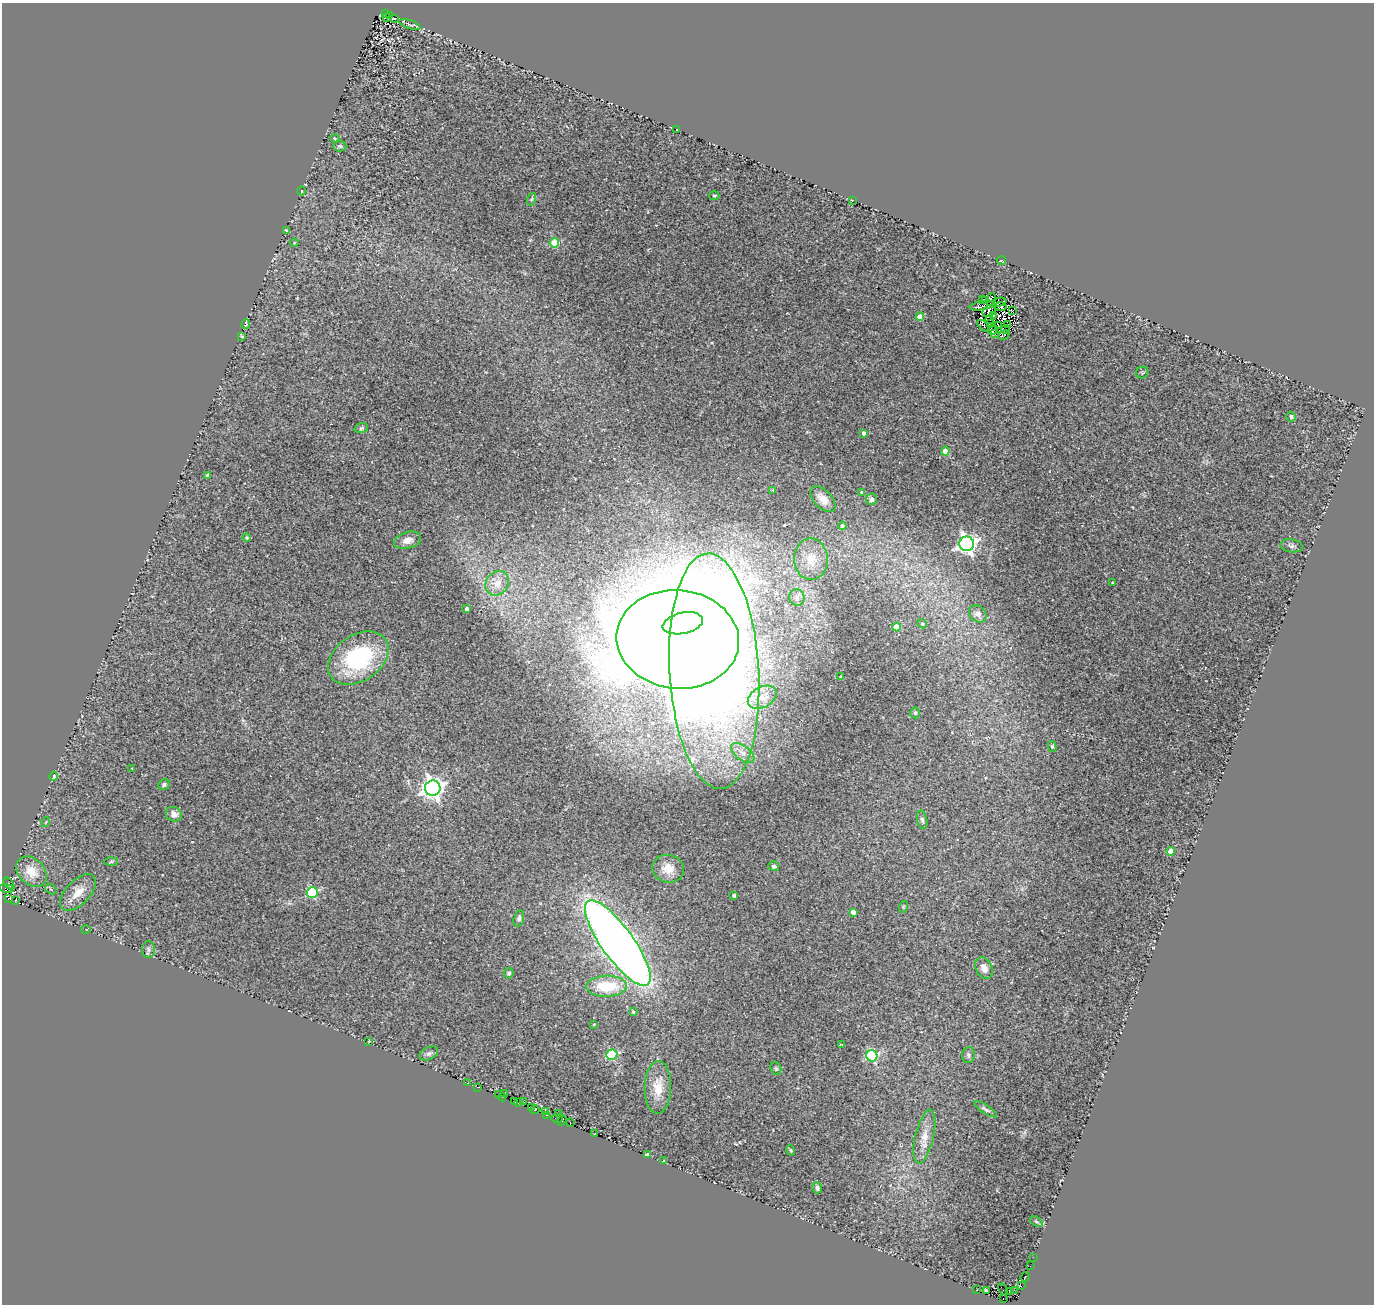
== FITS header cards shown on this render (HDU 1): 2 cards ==
NAXIS1  =                 1372
NAXIS2  =                 1302

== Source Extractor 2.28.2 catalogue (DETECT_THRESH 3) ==
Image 1372 x 1302 px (HDU 1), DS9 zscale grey, 1 PNG px = 1 image px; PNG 1376 x 1306 px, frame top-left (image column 1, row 1302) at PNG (2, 3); each listed source drawn as its Kron ellipse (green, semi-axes under 4 px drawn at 4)
Background 0.015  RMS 0.015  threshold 0.0455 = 3 sigma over >= 5 px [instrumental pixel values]
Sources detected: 156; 14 with non-positive FLUX_AUTO (blend fragments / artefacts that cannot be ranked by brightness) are neither listed nor drawn; the other 142 listed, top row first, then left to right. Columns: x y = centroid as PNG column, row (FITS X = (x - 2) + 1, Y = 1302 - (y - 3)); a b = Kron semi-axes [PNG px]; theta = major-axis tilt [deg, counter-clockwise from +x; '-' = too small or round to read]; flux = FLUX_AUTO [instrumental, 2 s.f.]
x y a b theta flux
385 14 4 3 - 89
390 15 3 2 - 6.6
386 18 3 2 - 6.9
394 18 3 2 - 0.85
410 24 11 2 -17 1.5
677 130 3 2 - 0.96
335 139 5 3 - 0.82
340 146 6 5 - 1.8
301 191 4 3 - 0.73
714 196 5 4 - 1.3
532 199 6 4 70 1.6
852 200 2 2 - 0.63
287 230 4 3 - 1.2
294 243 4 3 - 0.88
555 243 4 4 - 44
1001 261 4 2 - 0.91
991 297 4 2 - 2.3
982 299 4 3 - 1.4
985 301 3 2 - 2.3
1000 302 7 2 15 0.26
982 306 12 4 9 2.9
1000 307 6 3 4 1.1
1013 310 3 2 - 4.2
989 311 7 5 35 4.7
994 316 4 4 - 1.1
920 317 4 4 - 15
989 319 2 2 - 0.15
246 324 5 3 - 2
990 324 4 2 - 0.013
1008 324 2 2 - 0.57
998 325 3 2 - 0.84
984 326 7 2 -43 0.99
1005 329 4 2 - 3.4
993 330 5 5 - 3.6
995 333 3 3 - 1.6
1004 335 6 3 27 2.3
242 336 4 3 - 1.2
1142 372 6 5 - 1.4
1291 417 5 4 - 2.1
361 428 7 5 19 1.7
863 433 4 3 - 3.8
945 451 4 4 - 17
208 476 4 4 - 6.5
773 490 3 3 - 0.92
862 492 3 3 - 2.8
823 499 15 9 -47 10
871 499 6 5 - 2.9
842 526 4 4 - 3.1
247 537 4 4 - 1.6
408 540 14 8 16 9.1
967 544 7 7 - 530
1292 546 11 6 -8 3
811 559 21 16 -88 19
1113 582 3 2 - 1.1
497 583 13 11 49 14
797 598 8 7 - 3.8
467 609 4 3 - 3.9
978 614 9 7 -44 6.8
683 623 20 10 12 1100
922 624 5 4 - 1.7
897 627 4 4 - 20
678 639 61 49 -5 6900
358 658 33 23 35 110
714 671 118 45 -87 3200
841 677 3 2 - 0.82
762 697 15 10 28 19
915 713 5 5 - 2
1052 746 5 4 - 1.5
743 753 13 7 -37 7.4
132 768 3 2 - 0.7
54 776 4 3 - 8.9
164 784 6 5 - 2.9
433 788 7 7 - 720
174 814 8 7 - 6.1
922 820 9 5 -78 2.5
46 822 5 3 - 0.73
1171 851 4 4 - 21
111 862 6 4 3 1.4
774 866 5 5 - 2.7
668 869 16 13 -14 17
31 872 17 12 -44 19
9 883 7 2 -49 5
7 888 7 2 -10 20
51 889 6 4 -31 1.7
78 892 22 12 46 16
312 892 5 5 - 80
734 895 4 3 - 2.6
9 899 4 2 - 3.2
15 901 3 2 - 6.2
903 907 6 3 72 1.2
853 912 4 4 - 7.4
519 918 8 5 76 2.5
86 929 5 3 - 0.89
618 943 51 16 -54 1300
149 950 8 6 89 2.7
984 968 11 8 -64 6.8
509 973 5 5 - 2.3
606 986 20 10 1 42
633 1012 4 3 - 1.3
594 1024 4 3 - 0.95
369 1041 3 2 - 0.69
841 1044 4 2 - 0.7
429 1053 10 6 27 3.4
612 1055 5 5 - 80
968 1055 8 6 83 2.7
872 1056 6 5 - 110
776 1068 7 5 -69 1.9
467 1083 3 2 - 1.4
477 1087 3 2 - 1.4
658 1087 26 13 89 22
505 1094 3 2 - 2.8
499 1095 4 2 - 13
502 1097 4 2 - 3
514 1102 3 2 - 6.8
524 1102 2 2 - 0.64
519 1103 3 2 - 3.2
531 1108 3 2 - 2.6
985 1109 13 4 -33 2.7
535 1110 4 2 - 2.9
545 1111 3 2 - 7.8
558 1114 3 2 - 0.97
546 1115 3 2 - 1
557 1118 6 3 -10 9.8
562 1120 5 2 - 1.2
570 1122 4 2 - 5.6
595 1134 4 3 - 4.6
924 1137 27 9 77 14
791 1150 5 4 - 1.3
647 1155 4 4 - 6.1
664 1161 3 3 - 1.5
817 1188 6 4 -73 3.2
1036 1221 7 4 -39 1.6
1033 1257 2 2 - 2.9
1030 1266 2 2 - 1.3
1025 1277 5 2 - 19
1021 1286 2 2 - 3.5
1003 1289 6 2 -62 17
976 1290 3 2 - 1.8
1014 1290 3 2 - 1.7
987 1291 3 2 - 13
1009 1291 3 2 - 2.8
1003 1298 2 2 - 1.1
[14 non-positive-flux detections neither listed nor drawn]